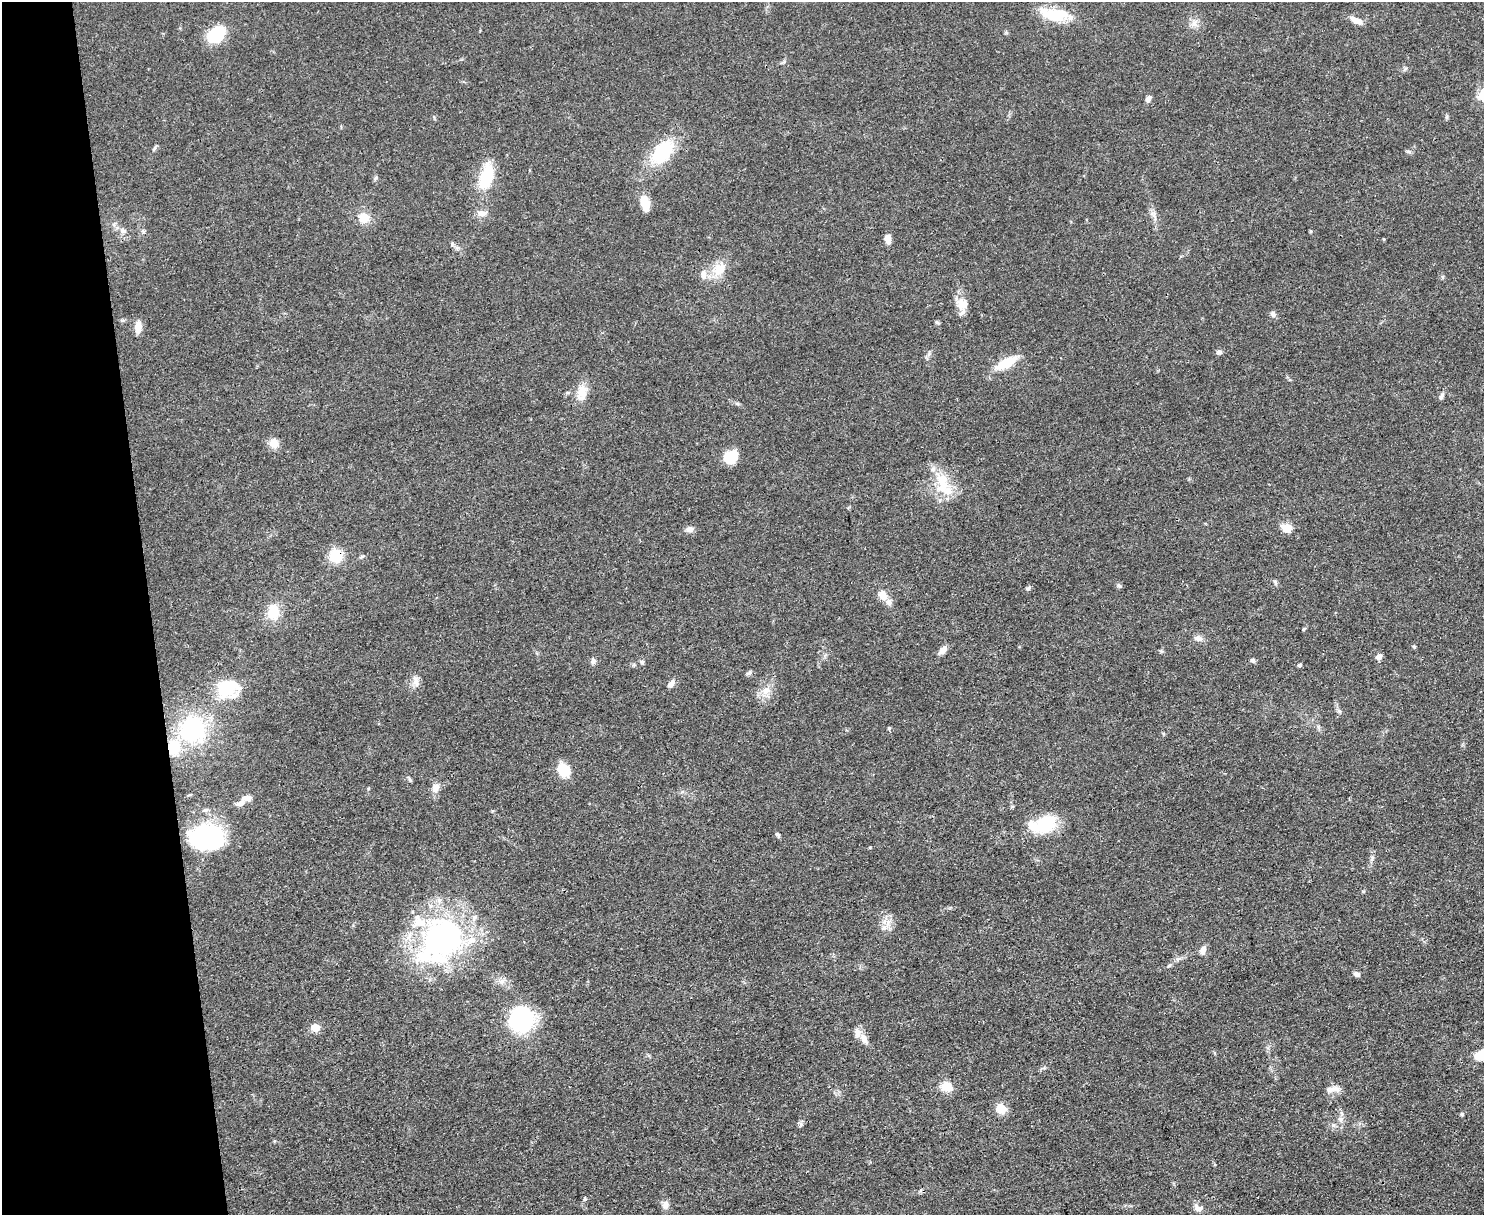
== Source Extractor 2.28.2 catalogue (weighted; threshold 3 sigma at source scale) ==
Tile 4 of 3 x 4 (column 1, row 2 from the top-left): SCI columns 136-1617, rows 2425-3637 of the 4832 x 4849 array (HDU 1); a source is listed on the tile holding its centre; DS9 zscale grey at full resolution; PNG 1486 x 1217 px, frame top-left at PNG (2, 2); no overlay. Shown black and unused: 10% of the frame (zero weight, under 3 of 4 exposures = <1% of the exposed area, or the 3 px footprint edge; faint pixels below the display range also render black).
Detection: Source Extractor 2.28.2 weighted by HDU 2 'WHT'; one run over the whole footprint, this tile lists its part. Background 0.0514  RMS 0.0049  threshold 0.022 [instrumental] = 3 sigma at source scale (4.5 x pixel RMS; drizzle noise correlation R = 1.50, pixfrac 1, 0.05/0.05 arcsec/px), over >= 5 px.
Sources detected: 91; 1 inside a brighter object's white glare — not listed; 7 inside a brighter listed object's ellipse — not listed separately; the other 83 listed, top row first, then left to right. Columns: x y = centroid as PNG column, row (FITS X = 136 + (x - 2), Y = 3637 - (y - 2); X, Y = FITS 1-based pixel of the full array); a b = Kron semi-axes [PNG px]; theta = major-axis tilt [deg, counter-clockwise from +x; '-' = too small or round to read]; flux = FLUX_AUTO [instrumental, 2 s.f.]
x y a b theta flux
1055 14 37 15 -8 17
1356 20 17 7 -28 3.7
1194 24 9 7 90 2.4
216 34 16 11 36 24
1148 99 8 6 56 1.8
1408 151 7 4 -19 0.82
662 152 29 18 52 26
487 176 35 16 73 18
375 178 6 4 70 0.75
645 203 16 8 -75 8.4
481 213 11 8 1 3.2
364 218 12 11 - 6.8
123 231 9 7 -24 1.9
143 231 5 4 - 0.75
1311 231 4 4 - 0.61
888 239 10 6 -85 3.1
1384 239 4 3 - 0.48
719 270 19 14 70 8.5
703 274 12 7 -90 3
962 304 17 13 -59 6.3
1273 314 9 7 -53 1.4
937 322 6 4 -59 0.79
138 327 14 8 84 4.4
1219 352 8 6 -8 1.4
1006 363 20 8 28 17
582 393 22 13 85 7.2
1441 396 9 5 61 1.4
274 443 11 10 - 4.5
730 457 14 11 39 13
942 482 33 16 -87 15
1287 528 14 9 -9 5.4
690 529 10 8 31 2
335 556 13 13 - 13
362 556 6 5 - 0.85
1275 582 8 4 -89 0.83
1119 586 7 5 -68 0.92
1028 588 6 5 - 0.91
883 595 11 8 -60 5.1
273 612 15 11 86 12
1304 629 5 4 - 0.58
1198 638 12 7 -15 2.3
1414 647 5 4 - 0.69
943 650 11 6 50 3.3
1379 657 7 6 - 1.9
1252 660 7 5 -45 0.96
593 661 9 6 70 1.4
642 662 5 5 - 0.92
1300 665 5 4 - 0.82
749 673 8 4 36 0.98
416 681 18 7 -80 3
671 684 11 6 50 2.4
227 689 25 21 11 21
766 691 11 9 82 3.9
1339 711 6 5 - 0.97
889 728 5 4 - 0.77
192 729 27 25 73 48
563 770 15 11 -56 11
436 788 12 9 67 3.3
241 803 15 8 26 3.1
205 810 8 6 14 1.3
1046 824 26 21 35 19
778 835 6 4 -54 1
206 837 38 26 0 54
870 847 4 3 - 0.45
1372 858 10 4 64 1.3
884 928 7 6 - 1.7
440 940 59 43 51 130
1203 950 12 8 74 2.4
1179 958 9 4 19 1.3
1356 974 8 5 -34 1.6
502 981 9 7 14 2.2
521 1019 18 16 80 83
315 1027 5 5 - 14
864 1039 13 8 -62 3.5
1481 1055 14 9 34 10
946 1087 14 12 -14 5.6
1332 1089 19 7 3 3.5
1001 1108 10 9 - 8.1
1462 1114 5 5 - 0.75
1341 1119 8 7 - 1.9
1333 1125 7 6 - 1.4
665 1205 11 8 80 2.6
1198 1208 13 8 -22 3
Overlapping masked pixels (flux is a lower limit): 1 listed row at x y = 335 556
Isophote crosses this tile's border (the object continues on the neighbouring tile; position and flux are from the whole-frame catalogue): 1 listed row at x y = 1481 1055
Unlisted compact peaks at least as high as the median listed source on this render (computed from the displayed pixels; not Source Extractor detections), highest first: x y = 801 1124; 585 1199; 1154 215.